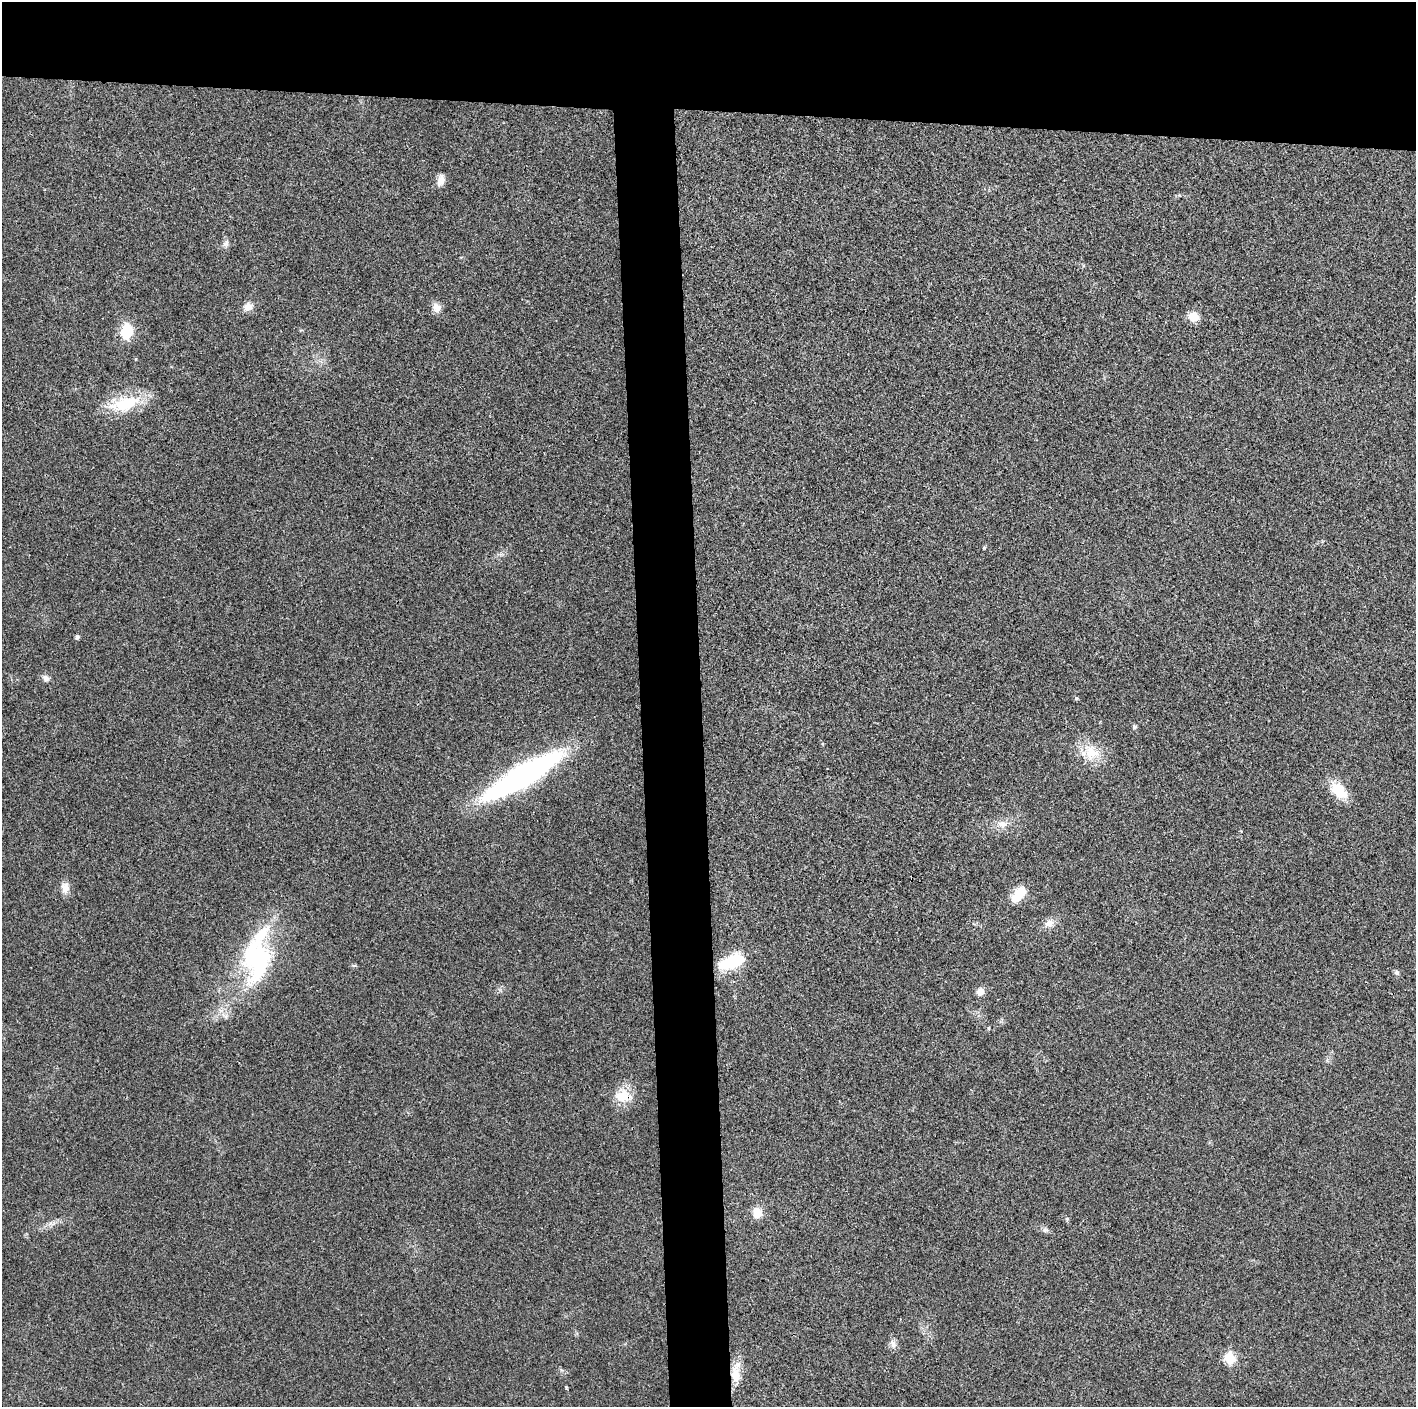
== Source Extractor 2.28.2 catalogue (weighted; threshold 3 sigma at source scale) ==
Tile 2 of 3 x 3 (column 2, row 1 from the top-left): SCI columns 1417-2830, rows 2826-4230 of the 4245 x 4233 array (HDU 1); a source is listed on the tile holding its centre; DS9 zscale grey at full resolution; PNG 1418 x 1409 px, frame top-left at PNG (2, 2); no overlay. Shown black and unused: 12% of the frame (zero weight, under 3 of 4 exposures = <1% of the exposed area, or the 3 px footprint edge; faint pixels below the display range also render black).
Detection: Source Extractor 2.28.2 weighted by HDU 2 'WHT'; one run over the whole footprint, this tile lists its part. Background 0.0207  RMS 0.0056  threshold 0.0251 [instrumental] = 3 sigma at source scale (4.5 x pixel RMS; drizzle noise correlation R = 1.50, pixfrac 1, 0.05/0.05 arcsec/px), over >= 5 px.
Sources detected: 34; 1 inside a brighter listed object's ellipse — not listed separately; the other 33 listed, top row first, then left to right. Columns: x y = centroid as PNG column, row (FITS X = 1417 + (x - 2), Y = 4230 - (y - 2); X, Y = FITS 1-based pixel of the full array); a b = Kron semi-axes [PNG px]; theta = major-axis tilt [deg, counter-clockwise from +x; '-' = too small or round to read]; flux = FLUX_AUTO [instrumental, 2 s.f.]
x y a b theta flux
441 180 16 8 76 3.7
226 243 10 7 62 2
248 306 9 8 - 5.2
437 308 12 11 - 3.8
1193 317 12 11 - 6.5
126 331 17 12 83 15
136 359 5 3 - 0.42
125 403 44 17 15 24
984 548 4 4 - 0.56
77 637 6 5 - 1.1
46 678 10 7 -27 2.3
1077 698 6 5 - 0.72
1134 726 7 5 -79 0.86
1091 752 24 18 -43 14
522 776 67 14 30 210
1339 790 22 13 -45 15
1002 824 13 9 -4 4.7
65 888 14 10 -89 4.5
1019 894 17 8 52 16
1049 923 13 9 19 4.3
257 960 59 35 90 70
731 962 33 15 22 24
354 965 6 4 -18 0.72
1397 973 7 6 - 1.3
980 991 9 8 - 3.7
989 1028 5 3 - 0.57
623 1096 22 18 4 12
757 1213 13 11 -82 6.6
1067 1219 6 4 -47 0.74
1045 1230 8 6 0 1.5
893 1344 12 8 -71 2.8
1230 1358 6 6 - 32
735 1375 22 12 -80 9.4
Overlapping masked pixels (flux is a lower limit): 2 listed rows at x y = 623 1096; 735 1375